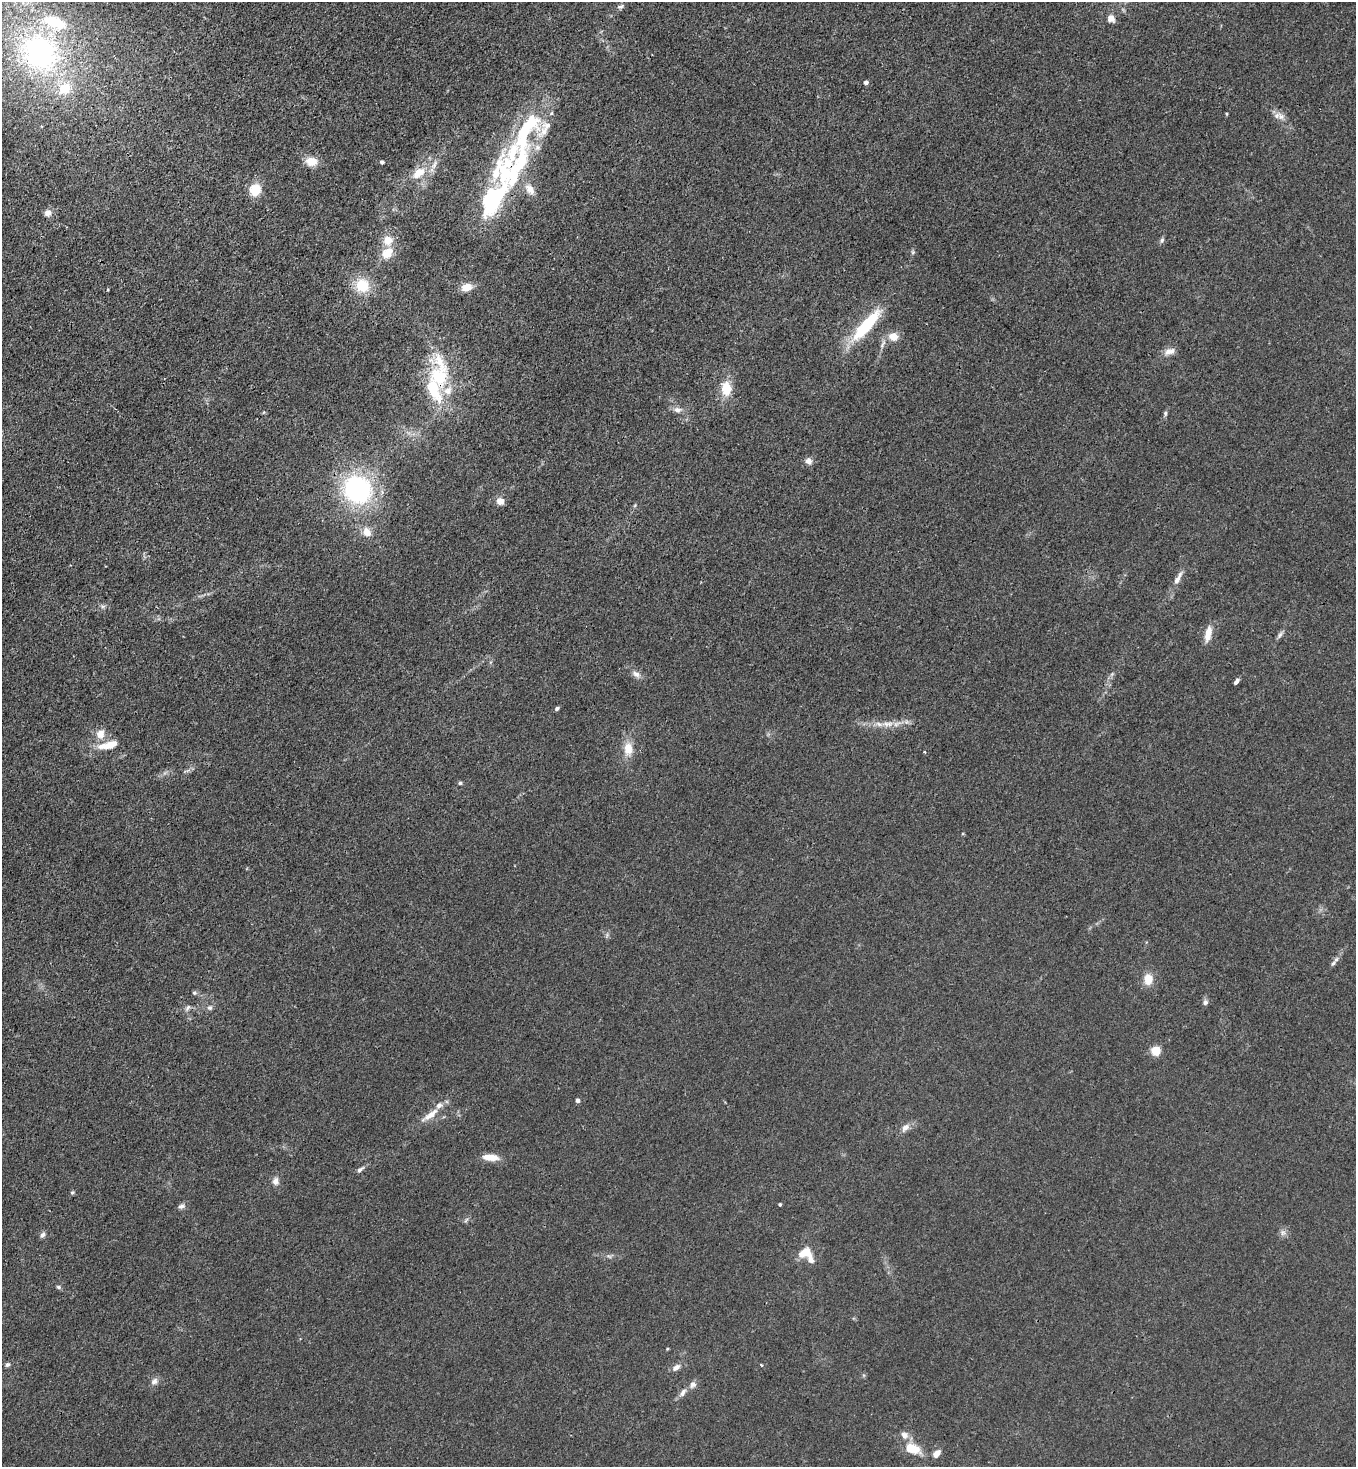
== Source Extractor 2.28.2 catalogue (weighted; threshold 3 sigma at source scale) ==
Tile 11 of 4 x 4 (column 3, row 3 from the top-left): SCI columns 3070-4423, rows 1525-2989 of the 6003 x 5982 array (HDU 1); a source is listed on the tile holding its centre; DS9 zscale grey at full resolution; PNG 1358 x 1469 px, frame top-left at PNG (2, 2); no overlay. Shown black and unused: <1% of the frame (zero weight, under 3 of 4 exposures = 7% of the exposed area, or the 3 px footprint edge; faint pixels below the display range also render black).
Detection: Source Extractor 2.28.2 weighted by HDU 2 'WHT'; one run over the whole footprint, this tile lists its part. Background 0.0202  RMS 0.0028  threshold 0.0127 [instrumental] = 3 sigma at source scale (4.5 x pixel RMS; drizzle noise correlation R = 1.50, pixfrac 1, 0.05/0.05 arcsec/px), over >= 5 px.
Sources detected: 90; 16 inside a brighter listed object's ellipse — not listed separately; the other 74 listed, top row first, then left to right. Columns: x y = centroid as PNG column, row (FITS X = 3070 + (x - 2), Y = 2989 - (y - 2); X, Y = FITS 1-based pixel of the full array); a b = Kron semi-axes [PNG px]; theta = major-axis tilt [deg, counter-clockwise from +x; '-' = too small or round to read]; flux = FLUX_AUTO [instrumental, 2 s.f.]
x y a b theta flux
620 7 10 6 23 0.75
1111 19 10 9 - 1.7
40 53 66 54 -42 68
866 83 4 4 - 1.3
1227 114 5 3 - 0.24
1281 117 11 9 -47 1.6
526 130 115 33 71 40
311 161 13 10 -6 3.8
382 162 4 4 - 0.77
419 173 19 10 37 5.2
255 189 11 11 - 6.2
48 213 8 8 - 1.8
388 240 12 12 - 3.6
1162 240 7 5 73 0.65
913 252 6 4 -89 0.44
387 253 14 11 40 4.5
362 285 15 14 - 8.5
466 287 12 8 11 3.1
866 325 42 11 48 17
893 336 11 9 -10 3.1
1169 351 15 8 16 2
439 374 49 24 88 22
726 389 15 11 -87 6
677 410 10 7 -5 1.4
1165 413 7 5 88 0.54
809 461 8 7 - 1.5
357 490 29 26 -49 46
500 501 9 8 - 2.1
367 532 12 10 -51 2.8
1178 578 22 6 60 2.2
103 606 7 4 18 0.57
1208 634 20 8 77 3.2
1280 635 12 5 57 0.87
636 674 11 7 -26 1.4
1236 681 7 4 54 0.84
557 708 5 4 - 0.65
887 724 18 7 -2 2.9
100 734 13 11 72 2.9
109 745 22 8 13 5.4
628 749 16 11 88 4.2
924 752 3 3 - 0.29
460 783 5 4 - 0.54
1333 963 11 5 59 0.89
1148 979 14 10 90 3.5
194 993 6 5 - 0.54
1205 1002 7 6 - 0.9
188 1008 9 5 54 0.78
210 1008 7 7 - 0.77
1155 1051 5 5 - 15
578 1101 4 4 - 1.1
430 1115 29 8 37 3.8
905 1128 13 7 49 1.7
491 1157 17 7 -4 4.1
360 1169 11 5 39 0.92
276 1181 10 8 -84 1.5
72 1192 6 5 - 0.44
780 1204 3 3 - 0.39
181 1206 10 6 26 0.95
466 1220 7 4 46 0.52
1283 1233 8 5 30 0.91
42 1235 8 6 42 0.92
802 1254 11 9 25 2.7
609 1256 7 4 -19 0.54
811 1259 15 8 -77 1.7
58 1287 7 5 -27 0.5
7 1364 6 5 - 0.64
762 1365 4 2 - 0.28
676 1367 10 6 35 1.6
154 1381 10 8 47 1.3
693 1384 9 8 - 1.2
683 1392 13 6 59 1.4
904 1435 11 9 -44 1.8
913 1449 20 11 -19 5.8
936 1454 11 7 50 2
Overlapping masked pixels (flux is a lower limit): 2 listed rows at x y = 526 130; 439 374